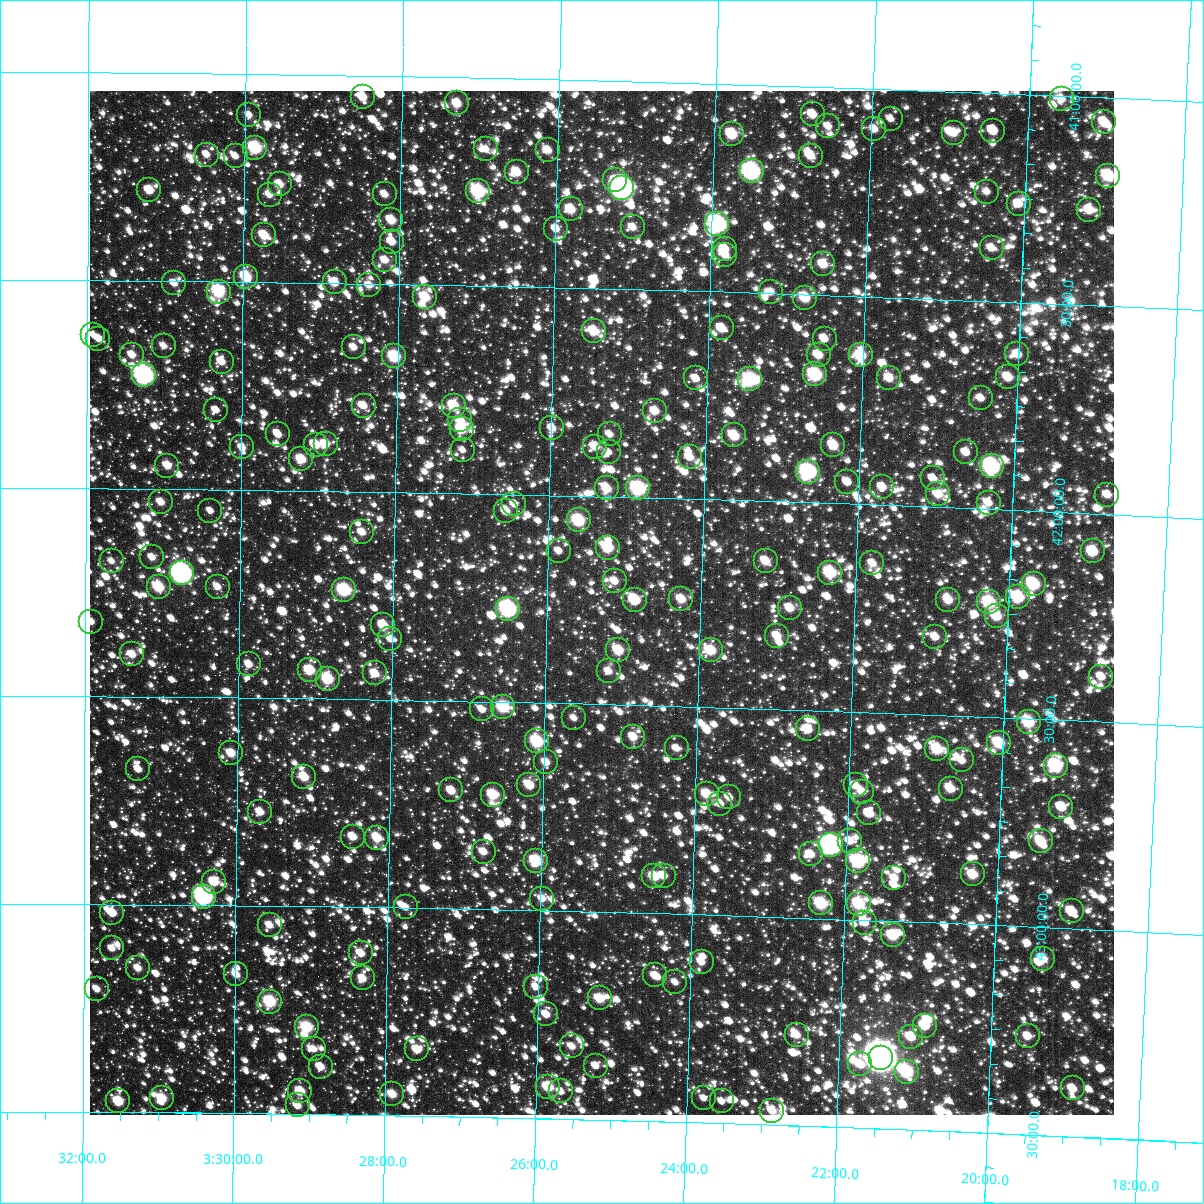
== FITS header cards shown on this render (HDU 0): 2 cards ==
NAXIS1  =                 1024
NAXIS2  =                 1024

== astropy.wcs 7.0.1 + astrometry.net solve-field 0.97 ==
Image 1024 x 1024 px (HDU 0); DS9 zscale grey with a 90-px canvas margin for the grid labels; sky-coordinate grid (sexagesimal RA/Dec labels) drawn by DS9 from the SOLVED WCS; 234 Tycho-2 reference stars matched to detected sources circled (green)
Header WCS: RA---TAN-SIP/DEC--TAN-SIP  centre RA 03:25:17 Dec +42:15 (51.32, +42.26 deg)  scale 8.66 arcsec/px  FOV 147.8' x 147.9'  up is +179 deg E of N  parity flipped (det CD > 0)
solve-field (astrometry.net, Tycho-2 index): VERIFIED the header's WCS against the Tycho-2 star catalogue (verified at 6 index scales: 16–234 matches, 0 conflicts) and refined it, rather than solving blind
Solved WCS: RA---TAN-SIP/DEC--TAN-SIP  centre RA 03:25:17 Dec +42:15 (51.32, +42.26 deg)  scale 8.66 arcsec/px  FOV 147.8' x 147.9'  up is +179 deg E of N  parity flipped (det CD > 0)
The solver's refit moves the header's centre by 0.63 arcsec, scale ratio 1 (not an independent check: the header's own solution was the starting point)
Tycho-2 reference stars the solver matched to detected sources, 234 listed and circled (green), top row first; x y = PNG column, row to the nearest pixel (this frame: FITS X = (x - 90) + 1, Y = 1024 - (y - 91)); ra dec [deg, ICRS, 3 dp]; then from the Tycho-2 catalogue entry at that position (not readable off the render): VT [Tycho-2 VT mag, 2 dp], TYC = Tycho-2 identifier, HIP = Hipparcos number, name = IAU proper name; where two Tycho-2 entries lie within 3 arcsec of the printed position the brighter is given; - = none
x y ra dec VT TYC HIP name
363 97 52.125 +41.051 10.50 2865-563-1 - -
1062 99 49.896 +41.008 11.55 2852-1355-1 - -
457 103 51.824 +41.062 10.23 2865-370-1 - -
813 114 50.688 +41.066 10.67 2865-2198-1 - -
249 115 52.486 +41.099 11.45 2865-1575-1 - -
891 119 50.439 +41.071 11.72 2865-1854-1 - -
1104 122 49.758 +41.057 10.55 2852-184-1 - -
828 126 50.637 +41.094 11.69 2865-2246-1 - -
874 129 50.490 +41.097 11.32 2865-1998-1 - -
993 131 50.111 +41.090 10.70 2865-1866-1 - -
954 133 50.236 +41.100 10.83 2865-2124-1 - -
732 134 50.944 +41.120 9.47 2865-1693-1 - -
255 148 52.466 +41.176 8.90 2865-1727-1 - -
486 149 51.728 +41.171 11.08 2865-1745-1 - -
548 150 51.531 +41.170 10.74 2865-1758-1 - -
207 155 52.620 +41.195 11.44 2866-1283-1 - -
236 156 52.528 +41.198 11.82 2866-5-1 - -
811 156 50.690 +41.166 10.70 2865-1717-1 - -
752 171 50.877 +41.207 7.83 2865-1659-1 15791 -
517 172 51.627 +41.225 10.43 2865-1668-1 - -
1108 176 49.738 +41.186 9.21 2852-1097-1 15437 -
615 180 51.312 +41.237 11.19 2865-1635-1 - -
280 184 52.386 +41.264 10.51 2869-118-1 - -
622 188 51.289 +41.257 6.51 2869-3109-1 15925 -
149 190 52.803 +41.281 10.24 2870-2549-1 - -
478 191 51.749 +41.273 8.52 2869-80-1 - -
987 192 50.124 +41.237 11.49 2865-1941-1 - -
385 194 52.049 +41.284 11.40 2869-67-1 - -
270 195 52.417 +41.290 11.37 2869-62-1 - -
1019 204 50.020 +41.264 11.21 2869-2692-1 - -
571 209 51.452 +41.311 10.13 2869-38-1 - -
1089 210 49.793 +41.272 10.72 2856-1574-1 15446 -
391 220 52.026 +41.346 10.15 2869-97-1 - -
717 224 50.981 +41.337 8.02 2869-135-1 15831 -
633 227 51.252 +41.351 11.06 2869-142-1 - -
556 229 51.499 +41.359 10.72 2869-143-1 - -
264 235 52.433 +41.387 10.15 2869-161-1 - -
392 242 52.023 +41.398 10.70 2869-194-1 - -
992 248 50.101 +41.372 10.89 2869-2405-1 - -
725 249 50.955 +41.397 10.45 2869-152-1 - -
725 255 50.954 +41.411 11.36 2869-70-1 - -
385 260 52.045 +41.442 10.91 2869-56-1 - -
823 264 50.638 +41.426 10.34 2869-2794-1 - -
246 277 52.490 +41.487 9.33 2869-258-1 - -
335 282 52.206 +41.498 10.32 2869-328-1 - -
174 283 52.721 +41.504 11.13 2870-2149-1 - -
369 285 52.095 +41.503 10.99 2869-290-1 - -
219 292 52.578 +41.524 9.04 2870-2303-1 16317 -
771 292 50.805 +41.496 11.07 2869-400-1 - -
425 297 51.914 +41.529 9.81 2869-405-1 - -
805 298 50.693 +41.508 9.95 2869-503-1 - -
722 328 50.958 +41.588 10.44 2869-447-1 - -
594 331 51.369 +41.602 10.01 2869-435-1 - -
93 335 52.979 +41.630 12.24 2870-1979-1 - -
98 339 52.963 +41.640 11.85 2870-2014-1 - -
825 339 50.626 +41.605 10.94 2869-2770-1 - -
164 346 52.753 +41.655 11.11 2870-2287-1 - -
354 347 52.141 +41.653 11.19 2869-264-1 - -
1017 354 50.004 +41.625 10.48 2869-2696-1 - -
132 355 52.854 +41.678 10.90 2870-2200-1 - -
819 355 50.644 +41.644 10.33 2869-2363-1 - -
861 355 50.508 +41.641 9.73 2869-2748-1 - -
394 356 52.009 +41.674 9.11 2869-363-1 16145 -
222 362 52.566 +41.692 10.66 2870-2205-1 - -
815 374 50.653 +41.692 8.76 2869-2898-1 - -
144 375 52.815 +41.726 7.34 2870-1984-1 16406 -
1008 377 50.031 +41.681 10.24 2869-2724-1 - -
696 378 51.036 +41.710 11.12 2869-553-1 - -
889 378 50.414 +41.693 10.44 2869-2728-1 - -
750 379 50.861 +41.709 8.65 2869-492-1 - -
981 398 50.116 +41.734 11.40 2869-3051-1 - -
364 406 52.105 +41.793 11.06 2869-1590-1 - -
454 406 51.814 +41.790 9.73 2869-1604-1 - -
216 410 52.582 +41.809 11.36 2870-2229-1 - -
655 411 51.166 +41.791 10.65 2869-1765-1 - -
460 420 51.793 +41.825 10.76 2869-1852-1 - -
552 428 51.495 +41.839 11.11 2869-1962-1 - -
462 429 51.787 +41.846 9.96 2869-1955-1 - -
278 434 52.381 +41.865 10.96 2869-1992-1 - -
610 434 51.310 +41.850 11.39 2869-1957-1 - -
734 435 50.907 +41.845 9.86 2869-1937-1 - -
326 444 52.227 +41.887 10.38 2869-1898-1 - -
316 445 52.259 +41.889 10.30 2869-1895-1 - -
833 445 50.586 +41.860 10.07 2869-3087-1 - -
242 447 52.497 +41.898 10.92 2869-1881-1 - -
595 447 51.355 +41.880 10.67 2869-1842-1 - -
463 450 51.784 +41.896 11.56 2869-1825-1 - -
609 452 51.311 +41.893 11.89 2869-1780-1 - -
966 452 50.158 +41.866 11.25 2869-2725-1 - -
690 457 51.049 +41.900 10.98 2869-1724-1 - -
301 459 52.304 +41.924 10.01 2869-1752-1 - -
167 466 52.737 +41.944 10.57 2870-472-1 - -
992 466 50.072 +41.897 8.13 2869-3059-1 15544 -
808 472 50.666 +41.926 8.17 2869-1532-1 15731 -
933 478 50.261 +41.932 11.15 2869-2589-1 - -
847 482 50.537 +41.948 11.00 2869-3103-1 - -
882 487 50.423 +41.957 10.71 2869-2361-1 - -
607 488 51.314 +41.981 10.34 2869-1666-1 - -
638 488 51.212 +41.979 8.59 2869-1669-1 - -
938 494 50.243 +41.968 10.35 2869-2334-1 - -
1107 495 49.695 +41.953 11.01 2856-2519-1 - -
161 502 52.757 +42.031 10.77 2870-441-1 - -
989 503 50.078 +41.985 11.17 2869-2952-1 - -
514 504 51.613 +42.023 11.47 2869-1813-1 - -
210 511 52.597 +42.051 11.41 2870-329-1 - -
506 511 51.639 +42.041 10.62 2869-1902-1 - -
579 520 51.404 +42.058 9.07 2869-1982-1 - -
362 532 52.103 +42.098 11.06 2869-1878-1 - -
608 548 51.304 +42.123 9.48 2869-1091-1 15934 -
559 551 51.465 +42.134 11.32 2869-1114-1 - -
1093 551 49.734 +42.091 9.74 2856-1911-1 - -
152 557 52.785 +42.165 11.04 2870-636-1 - -
112 561 52.916 +42.174 11.50 2870-594-1 - -
766 561 50.793 +42.144 10.41 2869-1258-1 - -
872 563 50.447 +42.141 11.00 2869-2625-1 - -
182 573 52.688 +42.202 6.95 2870-389-1 16357 -
830 573 50.582 +42.167 9.11 2869-2883-1 - -
615 581 51.281 +42.203 11.00 2869-1479-1 - -
1034 584 49.921 +42.176 8.97 2856-2022-1 15496 -
159 587 52.762 +42.236 9.42 2870-206-1 - -
218 587 52.570 +42.234 11.97 2870-195-1 - -
344 590 52.160 +42.237 8.74 2869-1524-1 - -
1018 597 49.970 +42.209 9.09 2856-1397-1 - -
681 599 51.063 +42.242 10.37 2869-1367-1 - -
635 600 51.214 +42.247 10.00 2869-1366-1 - -
948 600 50.196 +42.222 10.30 2869-2999-1 - -
989 602 50.063 +42.224 8.98 2869-2839-1 - -
790 608 50.710 +42.255 10.35 2869-1267-1 - -
508 609 51.625 +42.276 8.02 2869-1296-1 - -
997 616 50.038 +42.257 10.02 2869-3090-1 - -
91 622 52.981 +42.320 11.53 2870-1070-1 - -
383 625 52.030 +42.321 10.16 2869-1155-1 - -
777 636 50.748 +42.323 10.49 2869-1166-1 - -
935 637 50.234 +42.312 10.86 2869-2988-1 - -
390 639 52.007 +42.353 10.97 2869-1137-1 - -
618 650 51.263 +42.369 9.82 2869-1301-1 - -
711 650 50.963 +42.363 9.83 2869-1312-1 - -
132 654 52.848 +42.398 10.56 2870-1020-1 - -
249 664 52.466 +42.420 10.91 2869-1375-1 - -
310 670 52.268 +42.432 9.70 2869-1442-1 - -
609 671 51.293 +42.420 11.33 2869-1493-1 - -
375 673 52.056 +42.437 10.31 2869-1484-1 - -
1101 677 49.688 +42.392 10.74 2856-1851-1 - -
328 679 52.209 +42.453 9.47 2869-1501-1 - -
503 707 51.636 +42.512 9.26 2869-655-1 - -
482 709 51.703 +42.519 11.41 2869-689-1 - -
574 718 51.403 +42.535 11.52 2869-815-1 - -
1029 722 49.918 +42.509 9.34 2856-2398-1 - -
808 729 50.638 +42.546 10.41 2869-993-1 - -
633 737 51.208 +42.576 10.59 2869-1046-1 - -
537 741 51.522 +42.593 9.06 2869-1070-1 16004 -
999 743 50.012 +42.561 9.58 2869-3089-1 - -
677 748 51.064 +42.601 11.55 2869-994-1 - -
937 749 50.213 +42.583 9.60 2869-2379-1 - -
231 753 52.521 +42.634 10.44 2870-1338-1 - -
962 760 50.132 +42.607 11.12 2869-2813-1 - -
546 762 51.490 +42.643 10.87 2869-864-1 - -
1056 766 49.825 +42.610 8.70 2856-1085-1 15454 -
138 769 52.824 +42.674 10.96 2870-1509-1 - -
304 777 52.281 +42.690 10.23 2869-755-1 - -
529 785 51.543 +42.699 10.49 2869-668-1 - -
856 785 50.476 +42.676 11.18 2869-2693-1 - -
951 789 50.165 +42.676 10.28 2869-2574-1 - -
451 790 51.799 +42.716 10.53 2869-618-1 - -
862 792 50.455 +42.691 10.97 2869-2670-1 - -
707 794 50.962 +42.710 10.50 2869-680-1 - -
493 795 51.662 +42.724 9.94 2869-639-1 - -
729 797 50.888 +42.715 11.13 2869-726-1 - -
720 804 50.917 +42.731 11.38 2869-781-1 - -
1061 807 49.800 +42.709 10.35 2856-341-1 - -
260 812 52.423 +42.776 10.71 2869-794-1 - -
869 813 50.428 +42.743 10.85 2869-2493-1 - -
353 837 52.119 +42.831 10.49 2869-1050-1 - -
377 838 52.039 +42.832 10.03 2869-1066-1 - -
850 841 50.489 +42.811 11.05 2869-2565-1 - -
1041 841 49.862 +42.794 9.79 2856-837-1 - -
831 845 50.550 +42.822 7.37 2869-2635-1 15697 -
484 852 51.689 +42.862 10.83 2869-869-1 - -
811 854 50.616 +42.846 10.72 2869-768-1 - -
536 861 51.516 +42.881 9.02 2869-729-1 15997 -
858 861 50.458 +42.859 8.58 2869-2479-1 - -
973 874 50.081 +42.880 9.88 2869-2473-1 - -
654 876 51.127 +42.911 9.87 2869-2121-1 - -
664 876 51.096 +42.908 10.95 2869-2113-1 - -
894 878 50.338 +42.896 10.82 2869-2491-1 - -
214 882 52.572 +42.944 9.99 2870-1638-1 - -
204 897 52.606 +42.980 7.66 2870-1447-1 16323 -
542 899 51.493 +42.971 10.99 2869-2278-1 - -
821 903 50.576 +42.963 9.13 2869-2353-1 - -
859 904 50.451 +42.961 9.29 2869-2584-1 - -
406 907 51.941 +42.999 11.60 2869-2322-1 - -
1072 911 49.751 +42.959 10.97 2856-2367-1 - -
112 913 52.905 +43.021 10.44 2870-1-1 - -
865 923 50.430 +43.006 11.13 2869-2500-1 - -
270 925 52.388 +43.047 10.91 2869-2219-1 - -
893 935 50.336 +43.034 9.47 2869-2551-1 - -
112 948 52.907 +43.106 11.41 2870-120-1 - -
361 953 52.086 +43.111 10.46 2869-2006-1 - -
1043 959 49.839 +43.076 10.93 2856-831-1 - -
702 962 50.963 +43.114 11.13 2869-2127-1 - -
138 968 52.820 +43.153 10.78 2874-2897-1 - -
236 974 52.496 +43.166 10.80 2873-75-1 - -
655 975 51.115 +43.149 10.82 2873-121-1 - -
363 978 52.079 +43.171 10.91 2873-108-1 - -
675 982 51.048 +43.164 11.53 2873-148-1 - -
536 987 51.507 +43.184 11.33 2873-165-1 - -
97 989 52.955 +43.204 11.08 2874-2755-1 - -
600 998 51.296 +43.208 9.88 2873-96-1 - -
270 1002 52.384 +43.231 8.94 2873-106-1 16258 -
546 1014 51.470 +43.249 11.48 2873-11-1 - -
925 1026 50.220 +43.248 10.02 2873-3516-1 - -
307 1027 52.261 +43.291 9.19 2873-426-1 - -
797 1035 50.642 +43.281 10.85 2873-468-1 - -
1028 1036 49.879 +43.263 10.98 2860-1562-1 - -
911 1037 50.264 +43.276 10.60 2873-3296-1 - -
572 1046 51.383 +43.325 10.89 2873-274-1 - -
314 1049 52.237 +43.343 11.05 2873-318-1 - -
417 1049 51.897 +43.340 10.53 2873-259-1 - -
881 1058 50.361 +43.330 4.95 2873-3762-1 15648 -
860 1064 50.428 +43.347 10.78 2873-3444-1 - -
596 1066 51.303 +43.370 11.29 2873-400-1 - -
321 1067 52.214 +43.385 10.63 2873-321-1 - -
907 1072 50.274 +43.361 9.92 2873-3763-1 15617 -
548 1087 51.459 +43.423 9.56 2873-411-1 - -
1073 1088 49.723 +43.384 10.71 2860-1180-1 - -
300 1091 52.279 +43.445 9.97 2873-398-1 - -
561 1091 51.417 +43.434 11.37 2873-239-1 - -
392 1094 51.975 +43.449 10.25 2873-197-1 - -
162 1098 52.738 +43.466 9.78 2874-2671-1 - -
704 1098 50.943 +43.441 11.40 2873-288-1 - -
118 1101 52.882 +43.474 9.58 2874-2677-1 - -
722 1101 50.883 +43.446 11.81 2873-346-1 - -
298 1105 52.288 +43.479 10.69 2873-300-1 - -
772 1111 50.715 +43.466 10.86 2873-534-1 - -